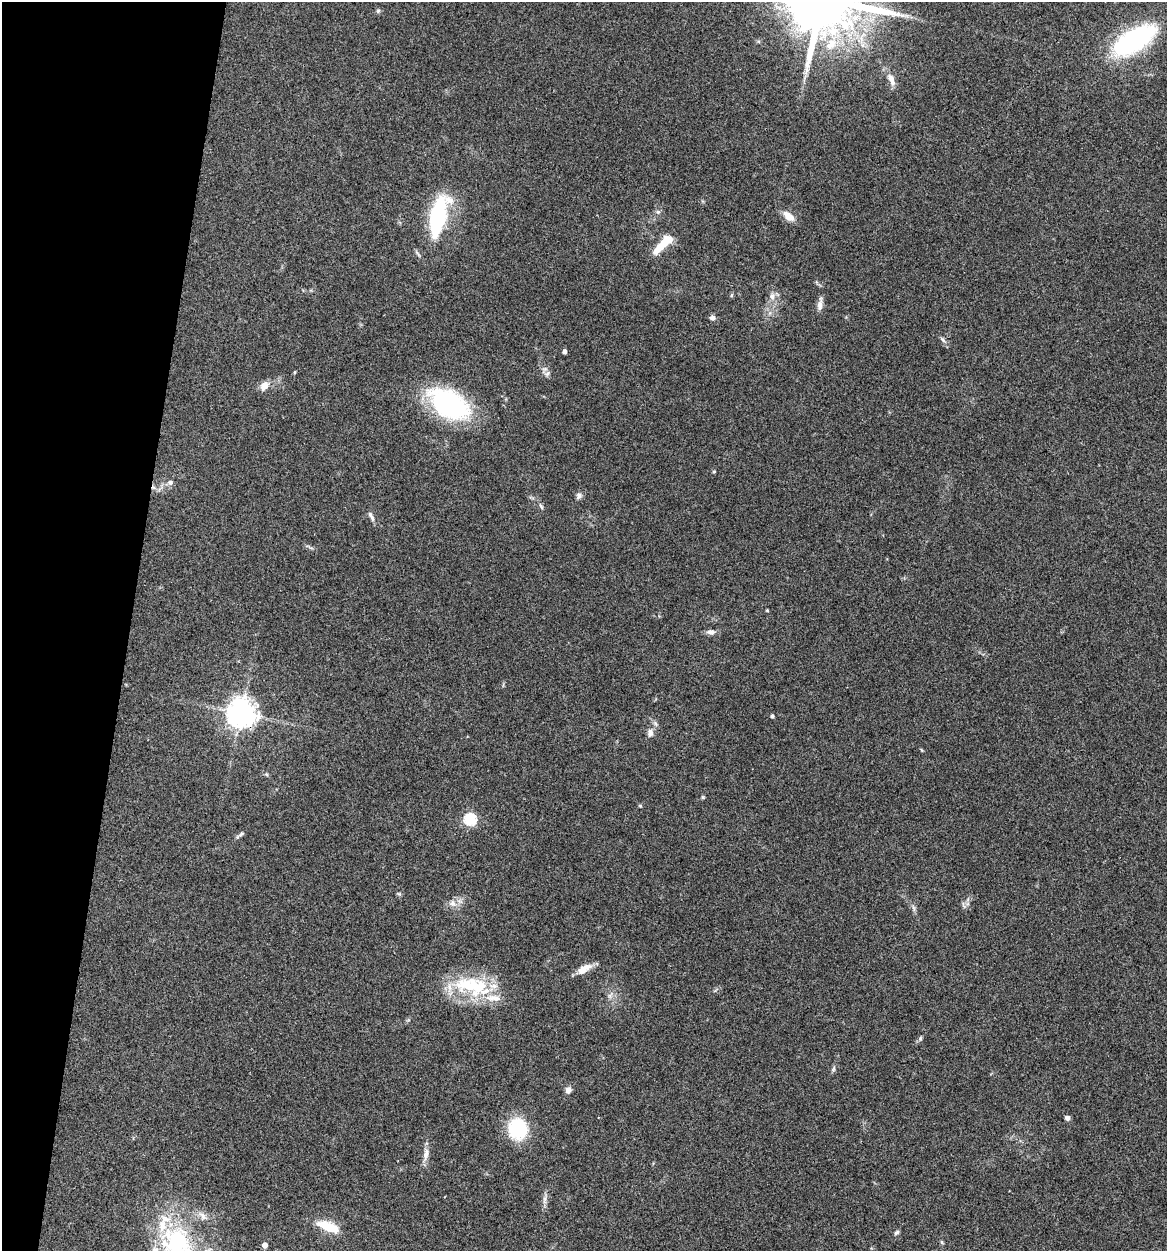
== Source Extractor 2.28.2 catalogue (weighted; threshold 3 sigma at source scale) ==
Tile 9 of 4 x 4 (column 1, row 3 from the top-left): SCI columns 243-1407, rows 1253-2501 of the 5022 x 5005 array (HDU 1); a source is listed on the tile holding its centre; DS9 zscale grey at full resolution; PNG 1169 x 1253 px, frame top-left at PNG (2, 2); no overlay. Shown black and unused: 11% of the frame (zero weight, under 3 of 4 exposures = <1% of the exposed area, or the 3 px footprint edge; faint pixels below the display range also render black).
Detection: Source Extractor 2.28.2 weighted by HDU 2 'WHT'; one run over the whole footprint, this tile lists its part. Background 0.0635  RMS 0.0051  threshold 0.023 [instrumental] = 3 sigma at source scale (4.5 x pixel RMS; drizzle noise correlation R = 1.50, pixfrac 1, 0.05/0.05 arcsec/px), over >= 5 px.
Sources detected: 60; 1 cosmic-ray / hot-pixel residue — not listed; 6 inside a brighter listed object's ellipse — not listed separately; the other 53 listed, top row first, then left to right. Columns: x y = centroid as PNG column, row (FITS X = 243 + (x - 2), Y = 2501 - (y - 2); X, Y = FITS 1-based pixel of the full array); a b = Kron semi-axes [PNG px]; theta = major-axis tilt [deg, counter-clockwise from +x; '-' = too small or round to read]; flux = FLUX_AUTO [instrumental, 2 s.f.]
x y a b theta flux
378 11 6 5 - 0.88
1134 40 32 14 31 120
891 79 18 8 -68 4.8
658 212 6 6 - 1.2
788 216 18 9 -38 5.2
438 217 27 10 76 86
662 244 24 7 44 19
732 295 6 4 70 0.63
772 296 10 9 - 2.9
820 304 20 6 81 3.1
712 318 6 6 - 2
943 339 10 5 -49 1.4
564 352 4 4 - 2.1
295 372 4 3 - 0.53
547 373 10 6 29 1.8
264 385 11 8 49 5.1
449 404 36 21 -32 98
714 471 5 4 - 0.71
170 482 8 6 15 1.8
579 495 10 8 67 1.9
541 506 11 4 -66 1.2
371 516 16 5 -62 1.9
310 547 13 3 -28 1.1
767 610 4 3 - 0.49
711 632 12 7 -2 2.3
241 713 9 9 - 620
772 716 4 4 - 1.2
650 733 12 8 78 2.8
922 750 6 3 -69 0.5
266 774 6 4 -43 0.77
703 797 5 4 - 0.67
640 806 5 4 - 0.61
470 819 6 6 - 61
240 834 13 5 38 1.4
399 894 6 5 - 0.76
452 903 11 10 - 3.6
964 905 11 4 -68 1.3
914 908 11 3 -75 1.3
584 969 20 9 31 5.6
472 986 55 26 -8 38
610 995 11 5 62 2
920 1038 6 5 - 0.99
833 1069 9 5 70 1.1
568 1090 9 7 71 2.3
1067 1118 6 5 - 1.7
518 1129 17 17 - 39
426 1154 21 7 79 4
545 1198 19 5 83 2.5
328 1227 27 12 -22 12
896 1233 7 5 42 1.1
942 1242 5 4 - 0.68
176 1243 53 43 -48 72
265 1245 4 4 - 3.5
Overlapping masked pixels (flux is a lower limit): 1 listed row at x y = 241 713
Isophote crosses this tile's border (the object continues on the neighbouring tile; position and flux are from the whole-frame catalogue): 1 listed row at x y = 176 1243